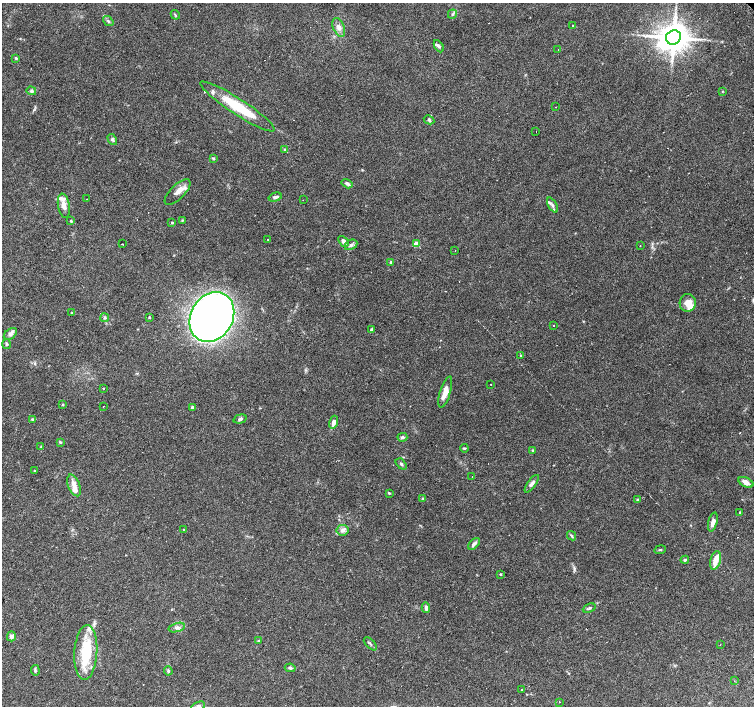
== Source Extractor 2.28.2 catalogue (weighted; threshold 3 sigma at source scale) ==
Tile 7 of 4 x 4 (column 3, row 2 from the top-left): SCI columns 3012-4514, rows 3030-4437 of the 6018 x 5993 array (HDU 1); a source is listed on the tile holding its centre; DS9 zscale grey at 2 x 2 block average (1 PNG px = mean of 2 x 2 image px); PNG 756 x 708 px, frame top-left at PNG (2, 3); each listed source drawn as its Kron ellipse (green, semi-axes under 4 px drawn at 4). Shown black and unused: <1% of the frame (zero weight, under 2 of 3 exposures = <1% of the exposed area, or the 3 px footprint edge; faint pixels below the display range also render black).
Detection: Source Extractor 2.28.2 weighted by HDU 2 'WHT'; one run over the whole footprint, this tile lists its part. Background 0.067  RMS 0.0058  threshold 0.0263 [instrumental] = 3 sigma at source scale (4.5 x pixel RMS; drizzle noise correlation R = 1.50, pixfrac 1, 0.0396/0.0396 arcsec/px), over >= 5 px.
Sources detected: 110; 9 cosmic-ray / hot-pixel residue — neither listed nor drawn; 7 inside a brighter listed object's ellipse — not listed separately; the other 94 listed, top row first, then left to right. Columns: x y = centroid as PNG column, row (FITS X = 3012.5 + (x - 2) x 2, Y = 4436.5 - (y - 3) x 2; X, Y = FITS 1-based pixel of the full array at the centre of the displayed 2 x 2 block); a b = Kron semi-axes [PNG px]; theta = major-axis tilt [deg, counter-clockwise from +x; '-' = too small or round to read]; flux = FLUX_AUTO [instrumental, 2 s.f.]
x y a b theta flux
452 14 5 3 - 2.1
175 15 5 2 - 1.2
108 21 6 3 -37 2.3
573 25 3 2 - 0.79
339 27 10 5 -67 7.1
673 37 8 7 - 2400
439 46 6 4 -60 3.2
558 50 2 2 - 0.67
16 58 3 3 - 1.6
31 91 5 4 - 3.2
722 91 3 2 - 0.91
237 106 44 8 -33 58
555 107 2 2 - 0.54
429 120 5 3 - 1.9
536 132 2 2 - 0.75
112 140 6 4 -60 2.8
285 150 4 3 - 2
213 158 4 3 - 1.3
347 184 6 3 -31 3.8
177 192 17 7 45 11
275 197 7 3 16 3.2
87 199 2 2 - 1.5
303 200 2 2 - 0.62
552 205 8 3 -58 4.2
64 206 12 6 -81 8.6
182 220 3 2 - 1.1
71 221 3 3 - 1.5
172 222 3 3 - 1.4
268 240 2 2 - 0.59
343 241 6 3 -48 6.3
123 244 2 2 - 2
416 244 3 3 - 15
351 245 7 5 28 4.2
640 246 2 2 - 0.73
455 250 2 2 - 0.79
391 262 3 3 - 1.7
688 303 9 8 - 13
72 313 2 2 - 4.6
149 317 3 2 - 1.2
212 317 26 21 60 1000
105 318 4 4 - 2.2
554 325 2 2 - 5.3
372 330 3 2 - 4.9
10 334 7 5 38 4.7
7 344 5 3 - 2
521 356 3 3 - 1.3
491 384 2 2 - 2.1
103 388 2 2 - 1.4
445 392 16 5 73 14
63 405 3 3 - 1.2
103 407 2 2 - 2.2
193 407 3 3 - 5.9
32 419 3 3 - 1.5
240 419 7 4 15 2.8
334 422 6 4 73 7.4
402 437 5 4 - 2.8
60 442 4 3 - 1.6
41 447 2 2 - 0.82
464 448 4 3 - 1.6
533 450 3 3 - 1.3
401 464 7 3 -49 2
34 471 2 2 - 0.9
472 476 2 2 - 0.67
746 482 8 4 -26 7.7
532 484 10 4 53 4.7
74 485 11 6 -69 11
389 493 4 3 - 1.3
423 498 3 3 - 0.89
637 500 4 3 - 1.2
740 512 2 2 - 3.6
713 522 10 4 74 7
183 530 3 2 - 0.64
343 530 6 5 - 4.8
572 536 5 2 - 1.6
474 544 7 4 45 4.2
660 550 6 2 9 1.2
685 560 4 3 - 1.7
715 560 9 5 75 16
501 574 2 2 - 3.1
426 608 5 3 - 4.5
589 608 7 3 24 2.3
177 628 8 4 16 4.3
11 636 5 4 - 5.2
258 641 3 2 - 0.88
370 644 8 2 -45 2.1
720 645 2 2 - 0.72
86 652 27 11 86 65
290 668 5 3 - 2.4
35 670 5 3 - 2.2
168 671 4 3 - 1.9
734 681 2 2 - 0.81
522 690 2 2 - 0.68
559 702 2 2 - 1.1
198 706 7 4 23 4.5
Isophote crosses this tile's border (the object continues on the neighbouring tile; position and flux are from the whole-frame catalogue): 1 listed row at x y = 198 706
Diffuse or blended objects may show on this block-average render without a row.